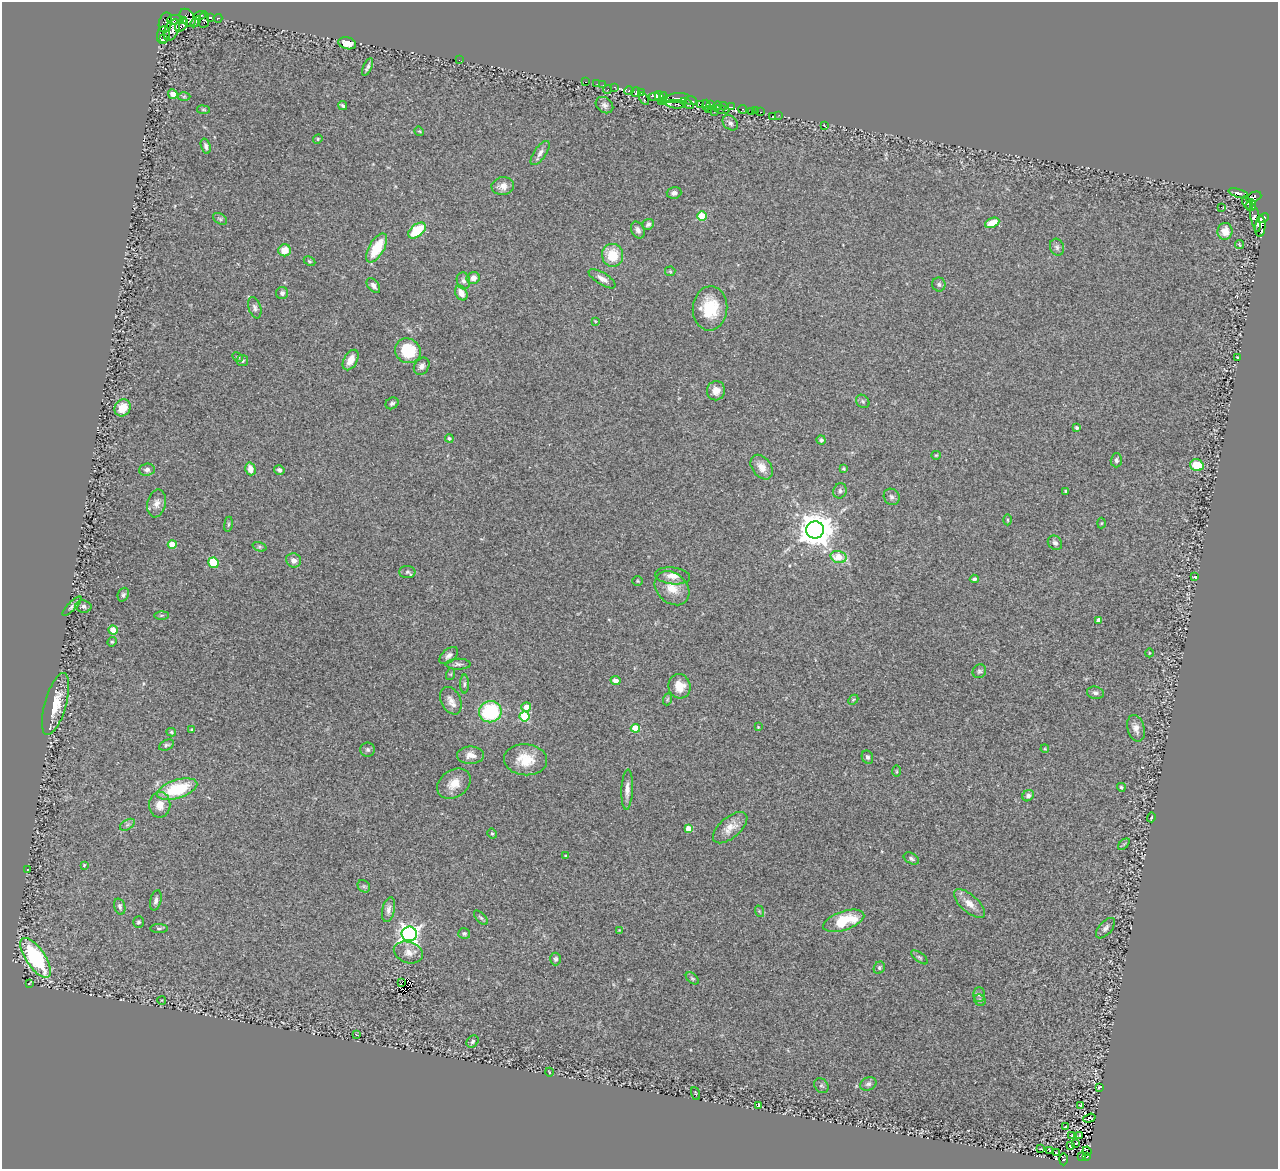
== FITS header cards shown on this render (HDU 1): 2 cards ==
NAXIS1  =                 1276
NAXIS2  =                 1167

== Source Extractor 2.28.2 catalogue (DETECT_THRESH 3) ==
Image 1276 x 1167 px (HDU 1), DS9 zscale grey, 1 PNG px = 1 image px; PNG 1280 x 1171 px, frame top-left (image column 1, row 1167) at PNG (2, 2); each listed source drawn as its Kron ellipse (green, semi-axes under 4 px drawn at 4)
Background 0.088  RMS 0.018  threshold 0.0537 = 3 sigma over >= 5 px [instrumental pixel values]
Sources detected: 238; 6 with non-positive FLUX_AUTO (blend fragments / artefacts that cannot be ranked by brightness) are neither listed nor drawn; the other 232 listed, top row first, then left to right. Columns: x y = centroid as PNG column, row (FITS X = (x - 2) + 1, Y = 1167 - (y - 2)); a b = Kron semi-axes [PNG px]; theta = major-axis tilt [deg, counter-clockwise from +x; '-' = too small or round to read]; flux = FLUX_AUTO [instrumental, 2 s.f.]
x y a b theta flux
200 16 6 3 16 520
211 17 4 3 - 260
188 18 10 6 -53 230
218 18 4 3 - 70
175 20 8 4 1 670
184 20 3 2 - 170
204 20 8 5 81 490
165 22 10 6 76 500
195 22 6 4 56 470
181 25 8 5 55 620
172 30 11 7 63 680
164 35 9 6 79 180
163 39 4 3 - 500
347 43 9 6 -15 1.5
459 60 2 2 - 2.4
367 67 9 3 65 3.5
586 82 3 2 - 7.4
597 84 3 2 - 2.2
603 85 2 2 - 2.9
615 87 3 2 - 9.9
607 90 4 2 - 76
629 91 4 3 - 460
636 92 5 2 - 340
641 93 3 3 - 160
173 94 5 4 - 7.4
184 96 6 4 1 1.7
659 96 5 2 - 230
655 97 6 3 3 350
663 97 5 4 - 410
644 98 7 3 -57 24
676 98 13 4 7 200
691 100 6 3 -24 130
661 102 3 2 - 130
687 103 7 3 -39 470
676 104 10 3 -4 120
700 104 3 2 - 56
711 104 3 2 - 17
604 105 9 7 -37 4.9
706 105 5 3 - 48
343 106 5 3 - 2.3
718 106 4 3 - 180
724 106 4 3 - 7
731 107 3 2 - 22
721 109 8 3 -10 12
742 109 4 4 - 12
203 110 6 3 -9 1.3
708 110 3 2 - 17
714 111 3 2 - 6.3
751 111 2 2 - 4.3
755 111 2 2 - 5.5
760 112 3 2 - 8.6
779 115 2 2 - 0.91
772 117 3 2 - 1.4
730 123 8 6 -44 4.5
824 125 3 2 - 0.94
419 131 5 3 - 1.2
318 139 5 4 - 1.5
206 146 8 4 -73 4.2
540 153 14 6 54 5.7
503 186 11 9 9 8.7
674 193 7 5 15 4.4
1239 193 10 3 -18 240
1254 197 8 4 22 510
1247 203 8 4 -57 180
1251 205 6 5 - 170
1221 207 4 2 - 5.8
702 216 4 4 - 51
1255 218 14 4 -78 19
1263 218 6 4 28 450
220 219 8 5 -31 2.3
992 223 7 5 24 23
648 224 6 5 - 3.6
1260 227 10 5 86 240
417 230 10 6 38 42
638 230 9 6 -64 5.1
1225 231 8 7 - 14
1239 244 5 3 - 1.2
1057 247 9 7 -71 3.6
377 248 16 7 59 39
285 250 6 6 - 18
613 255 11 10 - 31
309 261 6 4 -27 1.7
670 271 5 5 - 1.4
473 278 6 6 - 7.7
602 279 15 6 -32 7.1
463 281 8 6 -74 4.8
939 284 7 6 - 3.3
373 286 8 5 -52 4.6
282 293 6 6 - 3.9
461 293 8 5 -61 12
255 308 11 6 -73 4
710 308 22 17 86 46
595 321 4 3 - 0.89
408 351 13 12 - 50
238 357 6 4 -29 1.5
1237 357 2 2 - 0.9
351 360 11 6 60 14
242 361 5 5 - 2.2
422 366 9 7 55 5.8
716 391 9 9 - 10
863 401 7 6 - 2.5
392 403 7 5 29 3.5
123 408 9 7 54 21
1077 428 4 3 - 2.6
449 438 4 4 - 2.2
821 440 5 4 - 2.4
936 455 5 4 - 1.3
1116 460 7 5 89 3
1197 465 7 5 -19 26
762 467 14 9 -53 12
250 469 6 5 - 13
843 469 4 4 - 1.7
147 470 8 6 5 3.6
279 470 5 4 - 3.7
840 491 8 6 68 3.3
1065 491 3 3 - 1.7
892 497 8 7 - 3.9
157 503 14 9 79 8
1008 520 5 3 - 1.2
1101 523 5 3 - 1.1
228 524 7 4 82 1.8
815 530 9 8 - 2600
1055 543 8 6 -44 3.9
172 544 4 4 - 25
259 547 7 4 -19 2
839 557 8 5 -15 28
294 560 7 7 - 5.9
213 563 5 5 - 41
407 572 8 6 0 3.2
672 576 17 8 -7 10
1195 577 3 2 - 1.1
974 579 5 4 - 2.8
637 581 5 4 - 1.5
672 588 19 15 -43 22
123 595 7 5 67 2.5
72 606 13 3 45 3.3
84 606 8 6 -11 4.2
162 615 7 4 1 1.7
1099 621 4 4 - 12
113 630 4 4 - 26
112 642 5 4 - 1.4
1149 653 4 3 - 0.89
449 656 11 6 40 5.1
458 664 12 5 0 3.8
979 671 7 6 - 2.7
451 674 6 4 71 1.5
615 681 5 4 - 7.6
464 684 9 4 90 2.6
679 686 12 11 - 19
1095 693 8 6 -11 3.4
668 699 6 4 70 1.7
853 700 5 4 - 1.7
451 701 14 9 -65 9.4
55 704 32 10 74 29
526 707 5 4 - 11
490 712 11 10 - 87
524 716 5 5 - 83
758 727 2 2 - 0.77
635 728 4 4 - 43
1136 728 13 8 -74 8
192 729 4 4 - 1.3
171 732 5 3 - 1.6
166 745 8 5 25 2.4
1045 749 4 3 - 1
368 750 7 7 - 3.1
471 755 13 8 0 10
867 757 7 5 -65 3.4
525 760 21 15 -4 30
897 771 6 4 -89 1.7
454 784 18 13 33 18
1121 787 4 4 - 2.4
177 789 21 9 17 62
627 790 20 5 87 8.1
1028 796 6 5 - 3.5
160 805 13 10 90 13
1151 817 5 2 - 1.2
127 825 8 5 31 2.9
730 828 21 10 41 14
689 829 4 4 - 24
492 834 5 4 - 1.7
1124 844 7 3 45 1.3
565 856 4 3 - 1.2
911 859 8 5 -28 3
84 865 4 4 - 1.3
28 870 3 2 - 0.71
364 886 7 5 -44 2.1
156 900 10 5 75 4.5
969 903 19 8 -42 13
120 906 8 5 -73 3.6
389 910 13 6 78 5.4
759 911 6 3 -71 1.2
481 918 9 4 -47 2.2
844 921 21 9 18 50
138 922 6 5 - 2.5
159 928 9 3 1 1.9
1105 928 12 6 49 4.9
619 930 3 3 - 0.84
464 933 6 5 - 2.4
409 934 7 7 - 570
408 952 15 10 -17 11
919 957 10 4 -37 2.4
36 958 23 9 -56 120
556 959 6 5 - 2.7
879 968 6 5 - 2.3
692 978 7 4 -40 1.9
402 982 4 2 - 2.5
29 983 3 2 - 0.85
979 994 7 6 - 3
162 1000 4 3 - 0.85
980 1000 6 5 - 2.4
357 1035 3 2 - 0.91
473 1041 7 5 48 2.8
549 1072 4 3 - 0.95
868 1084 8 6 25 3.6
821 1086 8 6 -48 2.7
1099 1087 3 2 - 1.1
696 1093 6 2 -69 0.92
759 1105 3 3 - 1.6
1080 1105 3 2 - 0.91
1089 1118 6 3 18 2.2
1065 1127 3 2 - 0.97
1072 1135 3 2 - 0.7
1079 1135 3 2 - 0.98
1076 1143 3 2 - 0.59
1071 1146 4 2 - 0.87
1041 1149 3 2 - 0.6
1049 1150 3 2 - 0.62
1087 1151 5 2 - 7.1
1056 1152 3 2 - 0.91
1082 1156 4 2 - 13
1086 1157 4 4 - 120
1063 1159 6 4 89 120
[6 non-positive-flux detections neither listed nor drawn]